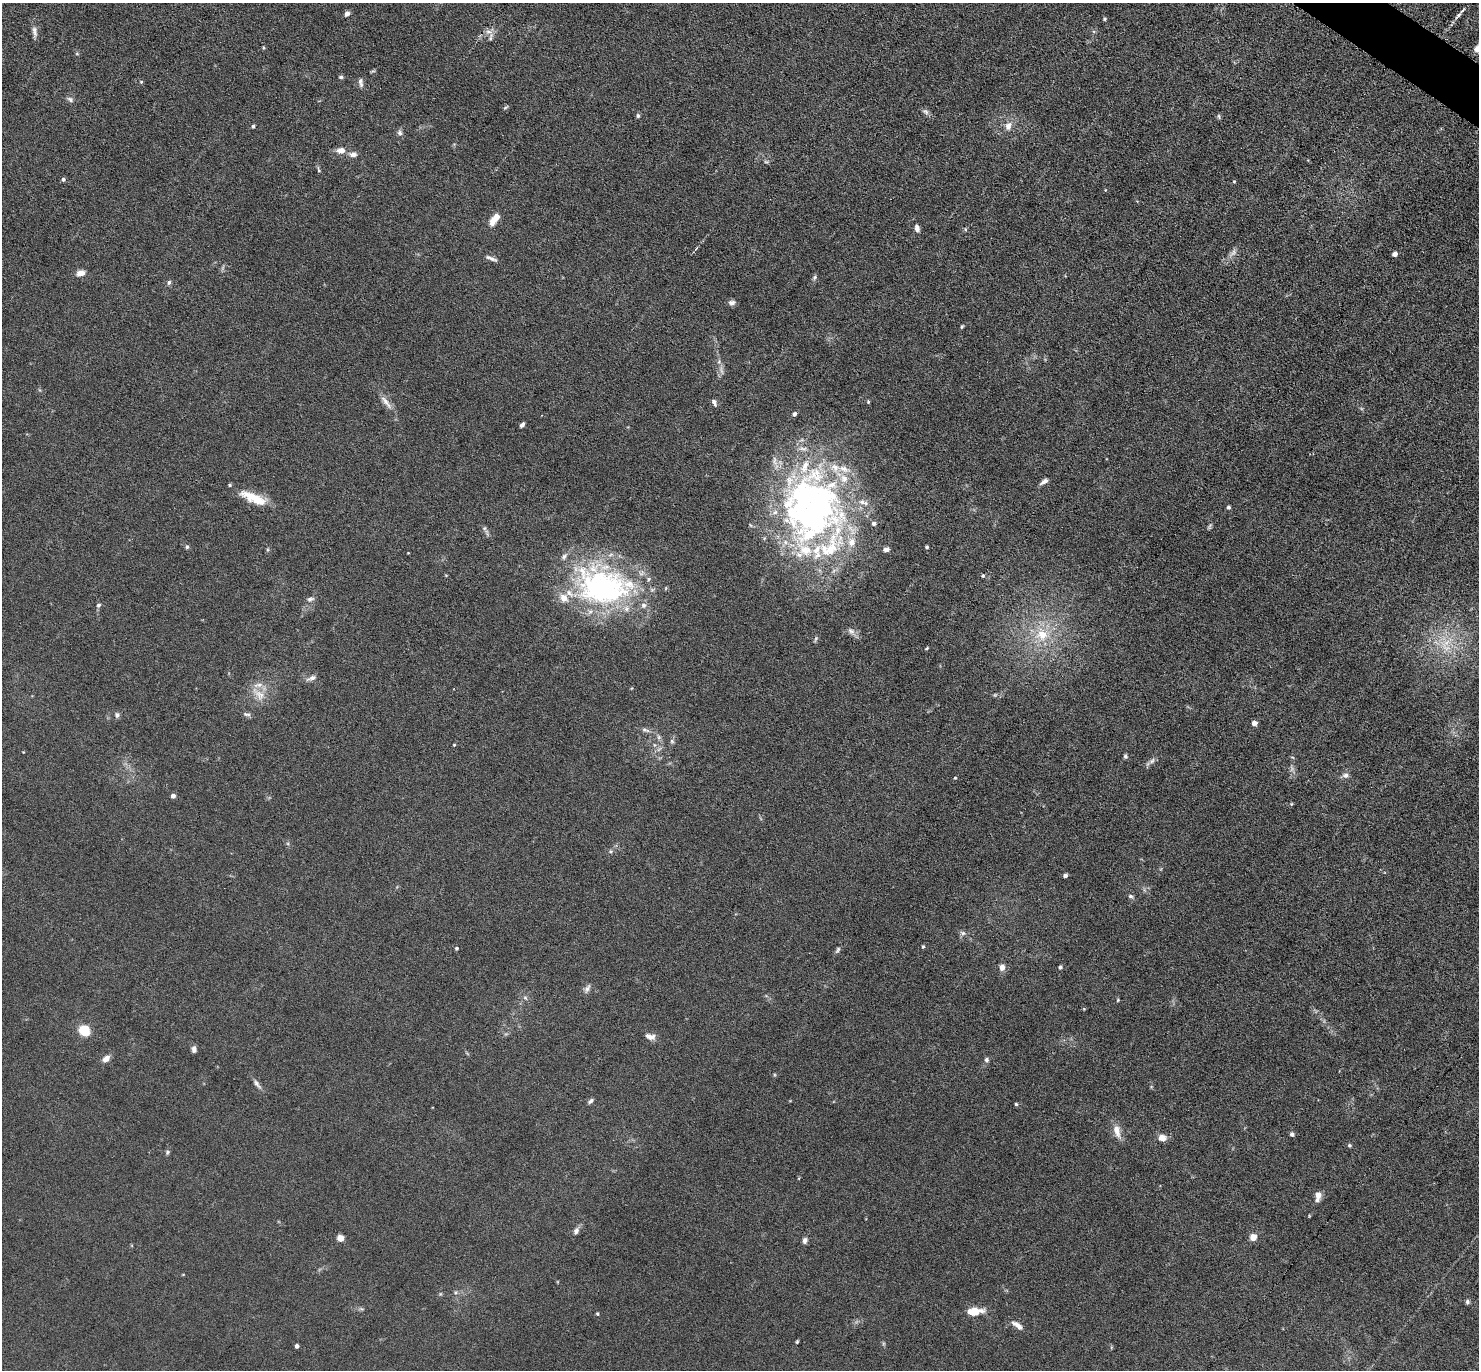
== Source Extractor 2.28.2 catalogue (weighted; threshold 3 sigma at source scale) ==
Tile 10 of 4 x 4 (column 2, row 3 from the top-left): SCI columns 1521-2997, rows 1815-3182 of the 6080 x 6070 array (HDU 1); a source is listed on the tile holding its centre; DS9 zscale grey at full resolution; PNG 1481 x 1372 px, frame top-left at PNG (2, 3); no overlay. Shown black and unused: <1% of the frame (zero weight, under 3 of 6 exposures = <1% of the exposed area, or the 3 px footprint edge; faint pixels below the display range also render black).
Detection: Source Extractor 2.28.2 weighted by HDU 2 'WHT'; one run over the whole footprint, this tile lists its part. Background 0.034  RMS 0.0039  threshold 0.0158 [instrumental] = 3 sigma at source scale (4.09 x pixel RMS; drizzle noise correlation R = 1.36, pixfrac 0.8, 0.05/0.05 arcsec/px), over >= 5 px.
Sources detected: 136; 4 too faint to see at this stretch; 2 inside a brighter object's white glare — not listed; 16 inside a brighter listed object's ellipse — not listed separately; the other 114 listed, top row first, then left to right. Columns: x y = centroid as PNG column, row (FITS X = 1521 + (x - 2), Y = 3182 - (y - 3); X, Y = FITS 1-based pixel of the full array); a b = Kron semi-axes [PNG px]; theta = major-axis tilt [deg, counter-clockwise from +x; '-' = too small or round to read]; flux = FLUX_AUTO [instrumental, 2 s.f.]
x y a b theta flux
347 14 5 5 - 1.6
1458 15 11 5 43 1.2
1104 19 4 4 - 0.42
34 31 16 6 -82 1.8
489 32 11 4 -5 1.3
491 37 13 5 75 1.2
1478 48 10 7 50 2.3
341 77 5 4 - 0.7
141 82 5 4 - 0.39
361 82 13 6 -83 1.3
70 99 9 6 -35 1.1
506 107 8 3 30 0.47
925 111 10 7 -32 1.1
638 116 6 4 -89 0.69
1219 116 7 3 -81 0.53
253 126 4 4 - 0.55
1008 126 11 8 68 2.6
400 133 8 7 - 1
341 150 9 7 3 2.9
353 154 10 6 -3 1.6
766 162 6 4 -1 0.52
319 170 6 4 -62 0.51
63 179 5 4 - 0.82
1234 181 4 3 - 0.34
1105 190 4 3 - 0.26
494 219 16 7 54 3.9
917 228 8 5 -77 1.6
1395 254 4 4 - 2.1
491 258 16 4 -24 1.4
81 273 8 6 11 3.4
814 277 7 5 49 0.72
169 282 6 5 - 0.75
732 303 9 6 4 1.3
962 326 6 4 61 0.46
719 362 7 5 88 0.89
386 402 25 6 -52 2.9
714 402 9 5 -63 1.1
868 402 5 4 - 0.41
794 414 4 4 - 1.1
522 425 5 3 - 1.1
1044 481 11 5 32 1.4
254 498 35 11 -23 8.7
805 498 102 57 53 120
1228 507 4 4 - 0.84
874 523 5 5 - 0.8
484 528 6 5 - 0.61
852 542 12 10 77 3.9
187 547 6 5 - 0.71
927 547 4 4 - 0.52
886 549 7 5 14 1.1
983 576 4 4 - 0.49
604 587 76 46 -7 78
310 599 10 6 19 1.1
98 605 6 5 - 0.77
851 631 11 8 -34 1.7
1042 635 15 14 - 8.3
816 639 8 4 68 0.6
1446 647 22 9 -38 6.2
927 648 4 3 - 0.37
312 678 11 6 25 1.3
632 688 5 3 - 0.3
259 694 24 10 -44 4.3
247 714 11 5 -10 0.86
117 715 7 6 - 0.97
1254 723 5 4 - 1.9
645 730 12 5 -13 1.3
659 737 6 6 - 0.8
672 741 6 5 - 0.65
454 745 4 3 - 0.3
659 749 9 4 45 0.89
1125 756 6 5 - 0.66
1152 761 10 6 39 1.2
1345 775 9 7 13 1.3
955 778 4 4 - 0.33
173 796 4 4 - 1.4
611 851 6 5 - 0.56
1065 876 4 4 - 1
1130 896 6 5 - 0.69
963 933 8 6 -15 0.99
923 947 5 4 - 0.42
457 948 4 4 - 0.49
838 950 10 5 62 0.77
1002 967 9 8 - 1.7
1060 967 4 4 - 0.67
587 989 13 5 61 1.3
525 998 7 5 -31 0.7
1118 1000 4 4 - 0.36
84 1030 9 8 - 11
650 1036 14 7 -14 1.9
194 1049 7 5 88 1.2
106 1059 9 6 42 2.2
986 1060 6 5 - 0.89
257 1084 15 6 -53 1.4
590 1101 8 4 42 0.81
1016 1104 4 4 - 0.51
1117 1131 19 9 -75 3.4
1292 1134 4 4 - 1
1162 1138 7 6 - 3.6
1349 1145 4 4 - 0.53
167 1152 6 5 - 0.64
1318 1195 8 7 - 2.3
576 1231 9 6 67 1.4
1253 1237 5 5 - 4.5
341 1238 4 4 - 6.5
805 1240 7 6 - 1.2
456 1292 6 5 - 0.61
440 1294 5 4 - 0.42
1468 1302 6 5 - 0.77
362 1309 7 4 -18 0.56
974 1312 15 7 3 7.7
597 1314 4 3 - 0.39
1018 1325 16 6 -37 2.2
797 1342 4 3 - 0.43
297 1346 4 4 - 1.3
Isophote crosses this tile's border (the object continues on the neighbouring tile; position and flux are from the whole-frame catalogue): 1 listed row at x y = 1478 48